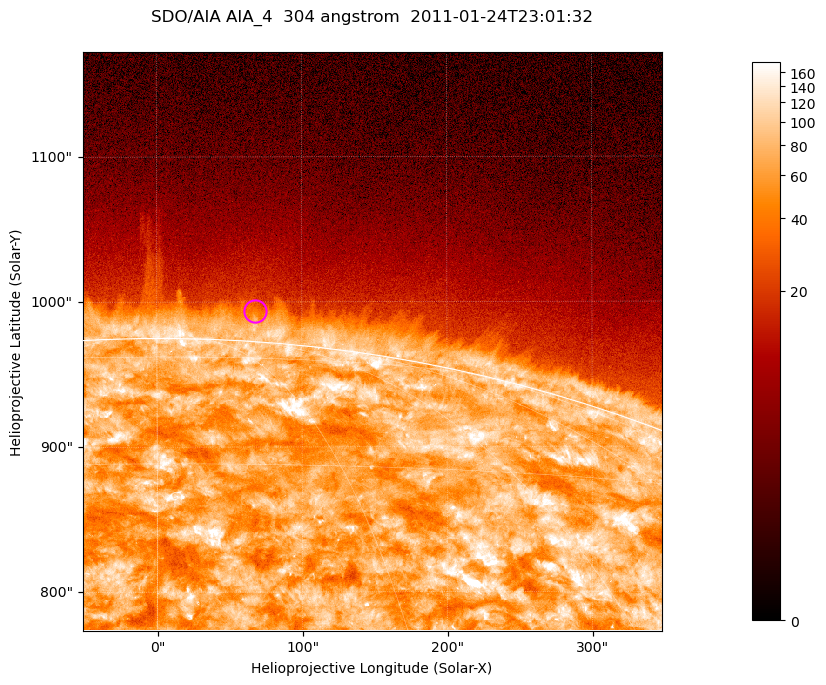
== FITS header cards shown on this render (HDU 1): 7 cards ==
TELESCOP= 'SDO/AIA '           / For AIA: SDO/AIA
INSTRUME= 'AIA_4   '           / For AIA: AIA_ATA1, AIA_ATA2, AIA_ATA3 or AIA_AT
WAVELNTH=                  304 / [angstrom] Wavelength
WAVEUNIT= 'angstrom'           / Wavelength unit: angstrom
DATE-OBS= '2011-01-24T23:01:32.125' / [ISO] Date when observation started; ISO 8
CTYPE1  = 'HPLN-TAN'           / CTYPE1; Typically HPLN
CTYPE2  = 'HPLT-TAN'           / CTYPE2; Typically HPLT

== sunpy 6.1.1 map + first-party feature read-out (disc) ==
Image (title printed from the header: SDO/AIA AIA_4  304 angstrom  2011-01-24T23:01:32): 665 x 665 px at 0.6 arcsec/px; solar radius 975 arcsec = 1625 px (partial field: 2.4% of the solar disc is inside the frame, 46% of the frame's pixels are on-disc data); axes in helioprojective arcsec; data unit not stated in the header (colour bar unlabelled)
Orientation: roll -0.132 deg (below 1 deg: not rotated)
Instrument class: DISC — disc imager (sunpy class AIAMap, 304 A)
Bright regions (active regions / flare kernels): reference = the on-disc median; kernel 5 px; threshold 5 sigma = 128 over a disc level ~71.1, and >= 1.15x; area >= 442 px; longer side >= 8 px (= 4.8 arcsec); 0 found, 0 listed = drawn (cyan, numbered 1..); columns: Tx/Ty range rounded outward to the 2 arcsec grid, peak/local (2 s.f.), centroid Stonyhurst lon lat
Off-limb structures (1.02-1.3 R_sun): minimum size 221 px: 4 found; the strongest spans PA ~355..0 deg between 1.02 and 1.03 R_sun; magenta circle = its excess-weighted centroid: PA ~355 deg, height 1.02 R_sun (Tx ~68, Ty ~994 arcsec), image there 1.7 x the reference